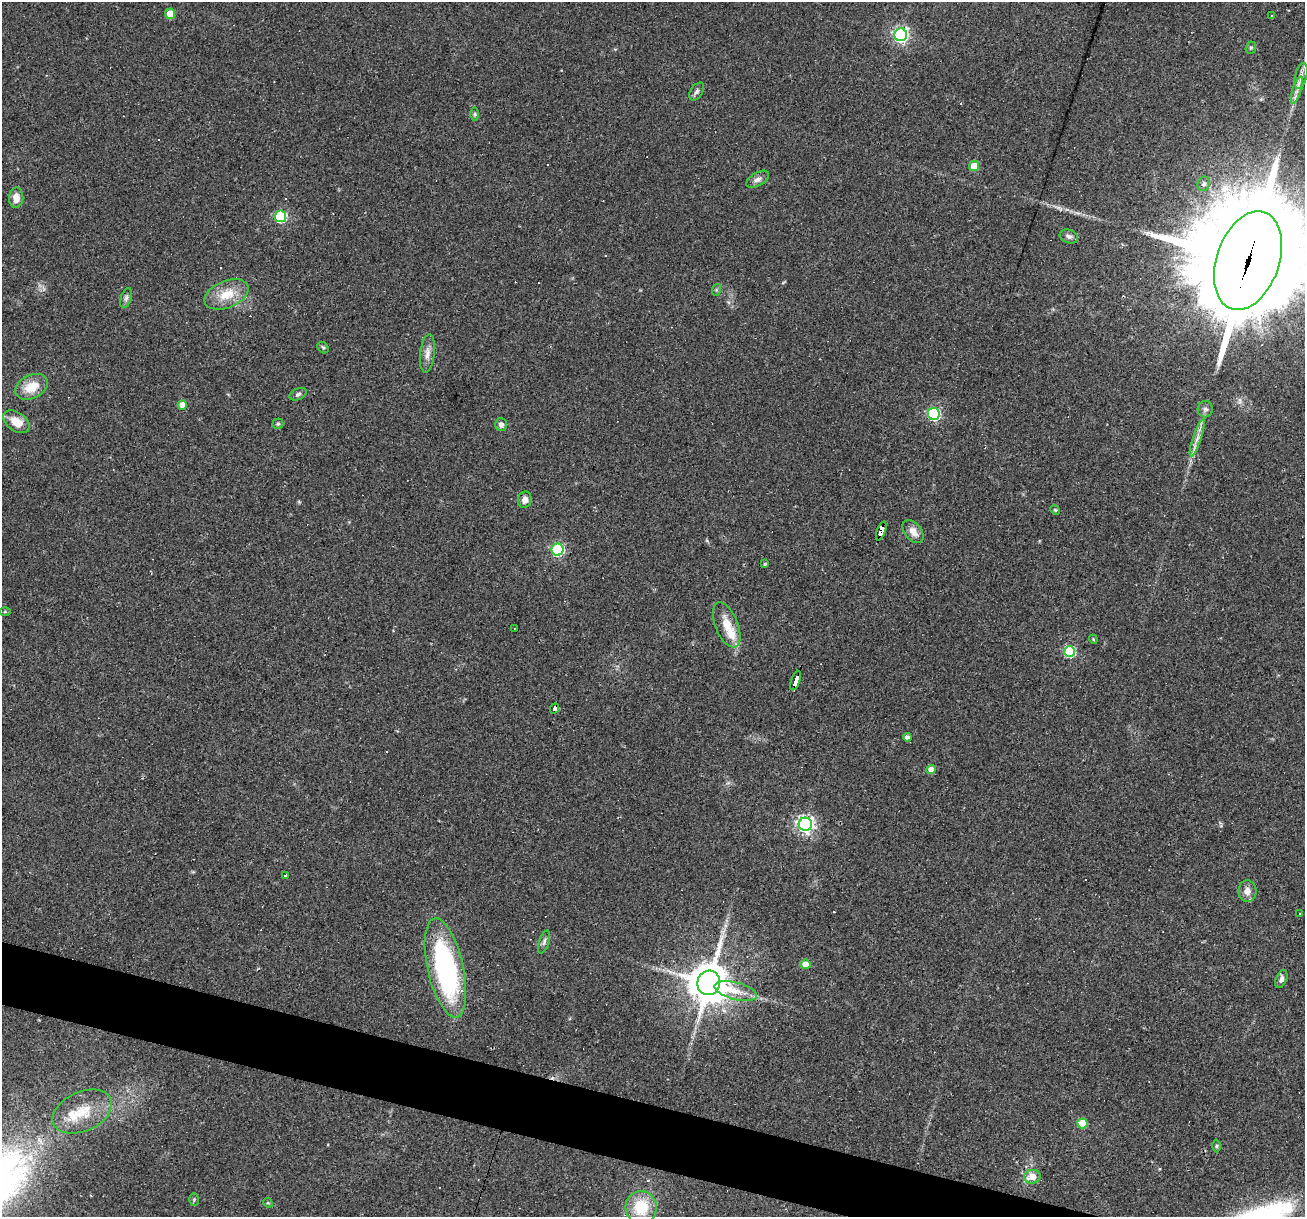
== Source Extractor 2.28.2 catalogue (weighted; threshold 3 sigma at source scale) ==
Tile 6 of 4 x 4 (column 2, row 2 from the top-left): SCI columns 1305-2607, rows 2681-3895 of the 5214 x 5234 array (HDU 1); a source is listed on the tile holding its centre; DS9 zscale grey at full resolution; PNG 1307 x 1219 px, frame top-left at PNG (2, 2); each listed source drawn as its Kron ellipse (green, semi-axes under 4 px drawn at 4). Shown black and unused: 4% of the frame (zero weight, under 2 of 3 exposures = <1% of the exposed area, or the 3 px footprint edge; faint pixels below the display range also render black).
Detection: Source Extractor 2.28.2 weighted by HDU 2 'WHT'; one run over the whole footprint, this tile lists its part. Background 0.0335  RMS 0.0061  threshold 0.0272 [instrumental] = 3 sigma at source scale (4.5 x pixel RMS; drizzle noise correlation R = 1.50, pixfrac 1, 0.05/0.05 arcsec/px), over >= 5 px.
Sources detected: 81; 16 cosmic-ray / hot-pixel residue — neither listed nor drawn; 4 inside a brighter listed object's ellipse — not listed separately; the other 61 listed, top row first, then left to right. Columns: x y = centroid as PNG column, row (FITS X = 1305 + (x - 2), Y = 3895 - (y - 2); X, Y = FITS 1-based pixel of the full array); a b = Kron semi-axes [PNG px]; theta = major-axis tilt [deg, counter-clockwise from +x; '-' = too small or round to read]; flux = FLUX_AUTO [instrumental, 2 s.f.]
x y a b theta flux
170 14 5 5 - 11
1271 15 3 2 - 0.6
901 35 6 6 - 160
1251 48 6 5 - 0.97
1301 76 13 6 76 3.3
1297 90 14 4 71 3.2
697 92 10 6 57 1.7
475 114 7 4 90 1.1
974 166 5 5 - 16
758 179 13 6 31 2.7
1204 184 7 6 - 1.9
16 198 10 7 88 5.5
280 216 6 5 - 62
1069 236 9 6 -20 1.9
1248 261 51 31 71 21000
716 290 6 4 73 0.78
227 294 23 13 22 13
126 298 10 5 72 1.6
323 348 6 5 - 0.9
427 353 19 7 84 4.4
31 387 17 11 25 12
298 394 9 5 24 1.4
182 405 5 4 - 6.1
1205 409 8 7 - 1.9
934 414 6 6 - 80
16 422 14 9 -35 10
278 424 5 5 - 0.86
501 424 6 6 - 2.5
1197 438 19 4 71 4
525 500 8 7 - 3.5
1055 510 5 4 - 0.64
881 531 10 4 69 130
913 531 13 8 -51 5.1
558 550 6 6 - 84
765 564 4 3 - 0.72
5 612 6 4 -1 0.63
727 625 24 11 -68 11
514 628 2 2 - 0.47
1093 639 4 3 - 0.59
1070 652 5 5 - 49
796 681 10 3 72 240
554 708 5 4 - 43
907 737 4 4 - 3
931 769 5 4 - 6.5
805 824 6 6 - 220
285 876 3 3 - 1.8
1247 891 11 9 -87 4.4
1299 913 3 3 - 3.5
544 942 12 5 73 1.7
806 964 5 5 - 12
445 968 50 18 -77 110
1281 979 9 5 67 1.8
709 983 12 11 - 1700
736 991 22 8 -14 8.3
82 1112 31 19 24 18
1082 1123 5 5 - 19
1216 1146 6 4 89 0.78
1032 1177 8 7 - 7.2
194 1199 6 5 - 0.95
268 1203 5 4 - 0.67
641 1208 16 15 - 21
Overlapping masked pixels (flux is a lower limit): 4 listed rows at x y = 1248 261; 881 531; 796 681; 554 708
Isophote crosses this tile's border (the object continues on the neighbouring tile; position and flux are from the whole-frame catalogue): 1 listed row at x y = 1248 261